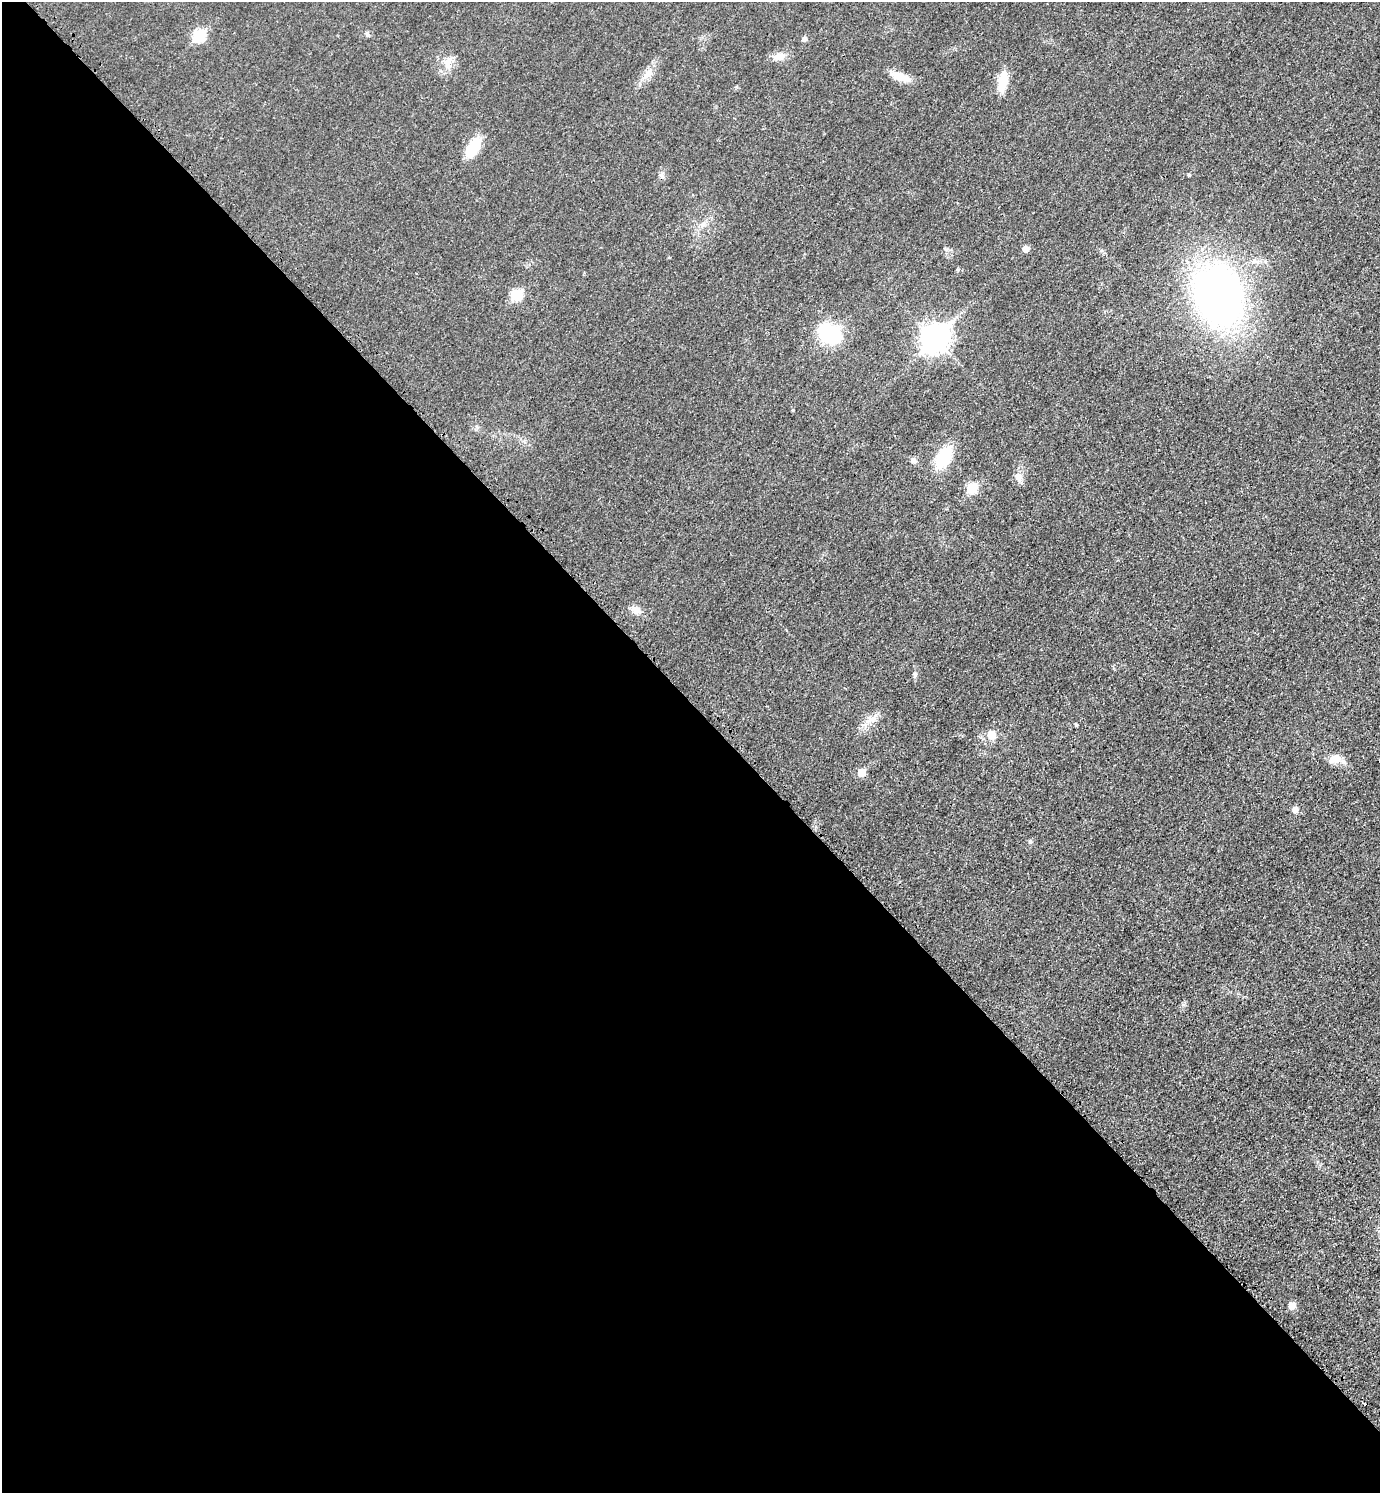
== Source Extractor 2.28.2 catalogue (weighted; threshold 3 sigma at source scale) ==
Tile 9 of 4 x 4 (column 1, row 3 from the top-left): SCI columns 176-1553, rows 1514-3004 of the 6010 x 6009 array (HDU 1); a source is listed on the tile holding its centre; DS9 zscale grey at full resolution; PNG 1382 x 1495 px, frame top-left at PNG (2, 2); no overlay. Shown black and unused: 53% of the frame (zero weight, under 3 of 4 exposures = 2% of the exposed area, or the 3 px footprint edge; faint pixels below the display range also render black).
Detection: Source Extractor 2.28.2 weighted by HDU 2 'WHT'; one run over the whole footprint, this tile lists its part. Background 0.0177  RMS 0.0055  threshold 0.0248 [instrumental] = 3 sigma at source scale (4.5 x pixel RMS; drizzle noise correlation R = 1.50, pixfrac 1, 0.05/0.05 arcsec/px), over >= 5 px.
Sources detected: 29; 1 cosmic-ray / hot-pixel residue — not listed; the other 28 listed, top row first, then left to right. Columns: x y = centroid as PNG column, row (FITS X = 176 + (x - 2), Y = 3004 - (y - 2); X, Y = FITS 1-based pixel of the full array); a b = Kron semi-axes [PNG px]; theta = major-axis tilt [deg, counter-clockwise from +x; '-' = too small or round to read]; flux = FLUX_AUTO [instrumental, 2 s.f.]
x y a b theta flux
367 34 7 5 -68 1
199 35 7 6 - 39
804 39 5 5 - 1.9
779 56 13 9 1 4.7
447 62 12 8 55 4.1
648 74 17 6 43 4.4
900 77 26 9 -17 7.5
1003 81 23 11 77 10
473 147 24 12 60 14
1189 175 4 4 - 0.66
662 176 7 4 -71 1.2
1026 249 5 5 - 4.2
516 295 6 6 - 28
1218 296 48 38 -73 300
829 333 18 12 -29 49
934 338 11 9 45 500
943 457 27 15 58 19
914 460 7 6 - 1.7
1018 477 15 8 -77 3.4
971 488 6 6 - 22
636 610 12 10 -21 3.9
1076 725 4 3 - 0.65
992 735 9 9 - 5.4
1335 759 15 11 17 6.1
861 772 5 5 - 11
1295 809 6 5 - 3.9
1030 841 5 5 - 0.89
1292 1305 5 5 - 7.6
Unlisted compact peaks at least as high as the median listed source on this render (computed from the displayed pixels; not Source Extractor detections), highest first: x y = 793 410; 865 725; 915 675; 1183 1005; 871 719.